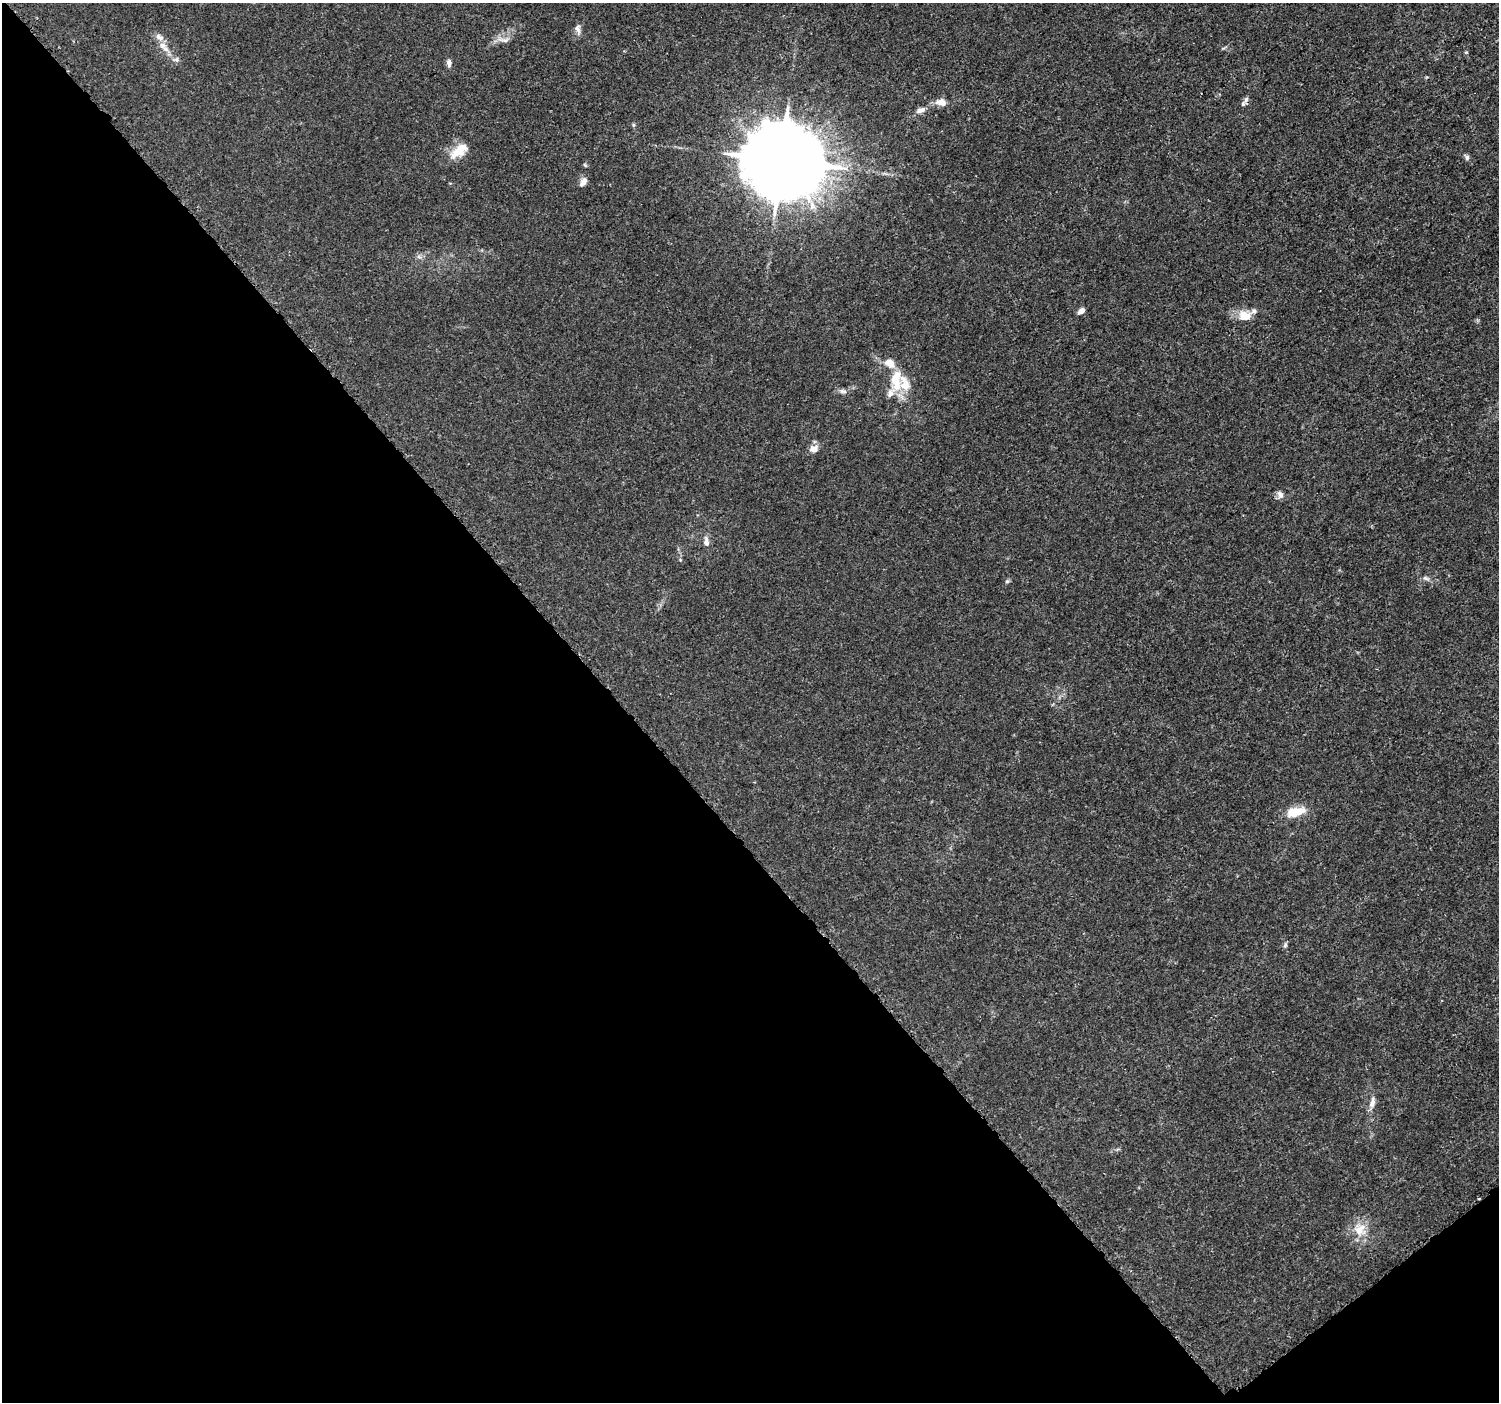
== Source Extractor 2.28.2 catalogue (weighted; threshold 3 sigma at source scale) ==
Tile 14 of 4 x 4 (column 2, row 4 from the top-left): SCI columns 1520-3016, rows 165-1564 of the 6039 x 5993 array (HDU 1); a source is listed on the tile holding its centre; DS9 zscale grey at full resolution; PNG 1501 x 1404 px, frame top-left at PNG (2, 3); no overlay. Shown black and unused: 43% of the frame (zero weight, under 3 of 5 exposures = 2% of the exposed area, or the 3 px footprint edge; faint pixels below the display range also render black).
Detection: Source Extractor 2.28.2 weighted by HDU 2 'WHT'; one run over the whole footprint, this tile lists its part. Background 0.0015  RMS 6.9e-04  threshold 0.0031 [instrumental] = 3 sigma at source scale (4.5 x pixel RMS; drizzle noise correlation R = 1.50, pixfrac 1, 0.0396/0.0396 arcsec/px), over >= 5 px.
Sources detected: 33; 5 inside a brighter listed object's ellipse — not listed separately; the other 28 listed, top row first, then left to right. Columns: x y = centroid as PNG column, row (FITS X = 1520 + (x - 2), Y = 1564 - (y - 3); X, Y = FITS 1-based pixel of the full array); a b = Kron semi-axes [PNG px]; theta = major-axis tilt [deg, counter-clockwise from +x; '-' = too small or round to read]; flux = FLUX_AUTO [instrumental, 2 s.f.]
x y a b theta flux
578 29 14 6 -77 0.28
505 40 11 5 15 0.26
163 45 12 8 -38 0.46
1466 52 5 4 - 0.071
176 60 7 6 - 0.17
449 63 11 5 -87 0.23
1246 99 9 6 74 0.23
941 102 11 8 -7 0.59
920 110 13 7 17 0.38
633 125 6 4 72 0.083
459 151 25 11 37 1.3
1467 157 8 5 -61 0.17
781 160 22 20 -1 950
585 165 6 4 -45 0.083
583 182 13 7 56 0.38
1081 311 8 5 38 0.36
1245 316 14 10 -6 1
896 380 31 14 -89 1.9
843 391 11 6 -11 0.23
814 449 11 9 17 0.45
1280 495 10 7 -66 0.29
706 542 14 7 -81 0.36
1426 578 10 5 -24 0.2
1007 581 6 4 0 0.095
1295 812 25 10 14 1.3
1285 945 7 5 48 0.12
1372 1103 17 7 77 0.43
1360 1230 18 17 - 1.3
Overlapping masked pixels (flux is a lower limit): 1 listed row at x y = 781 160